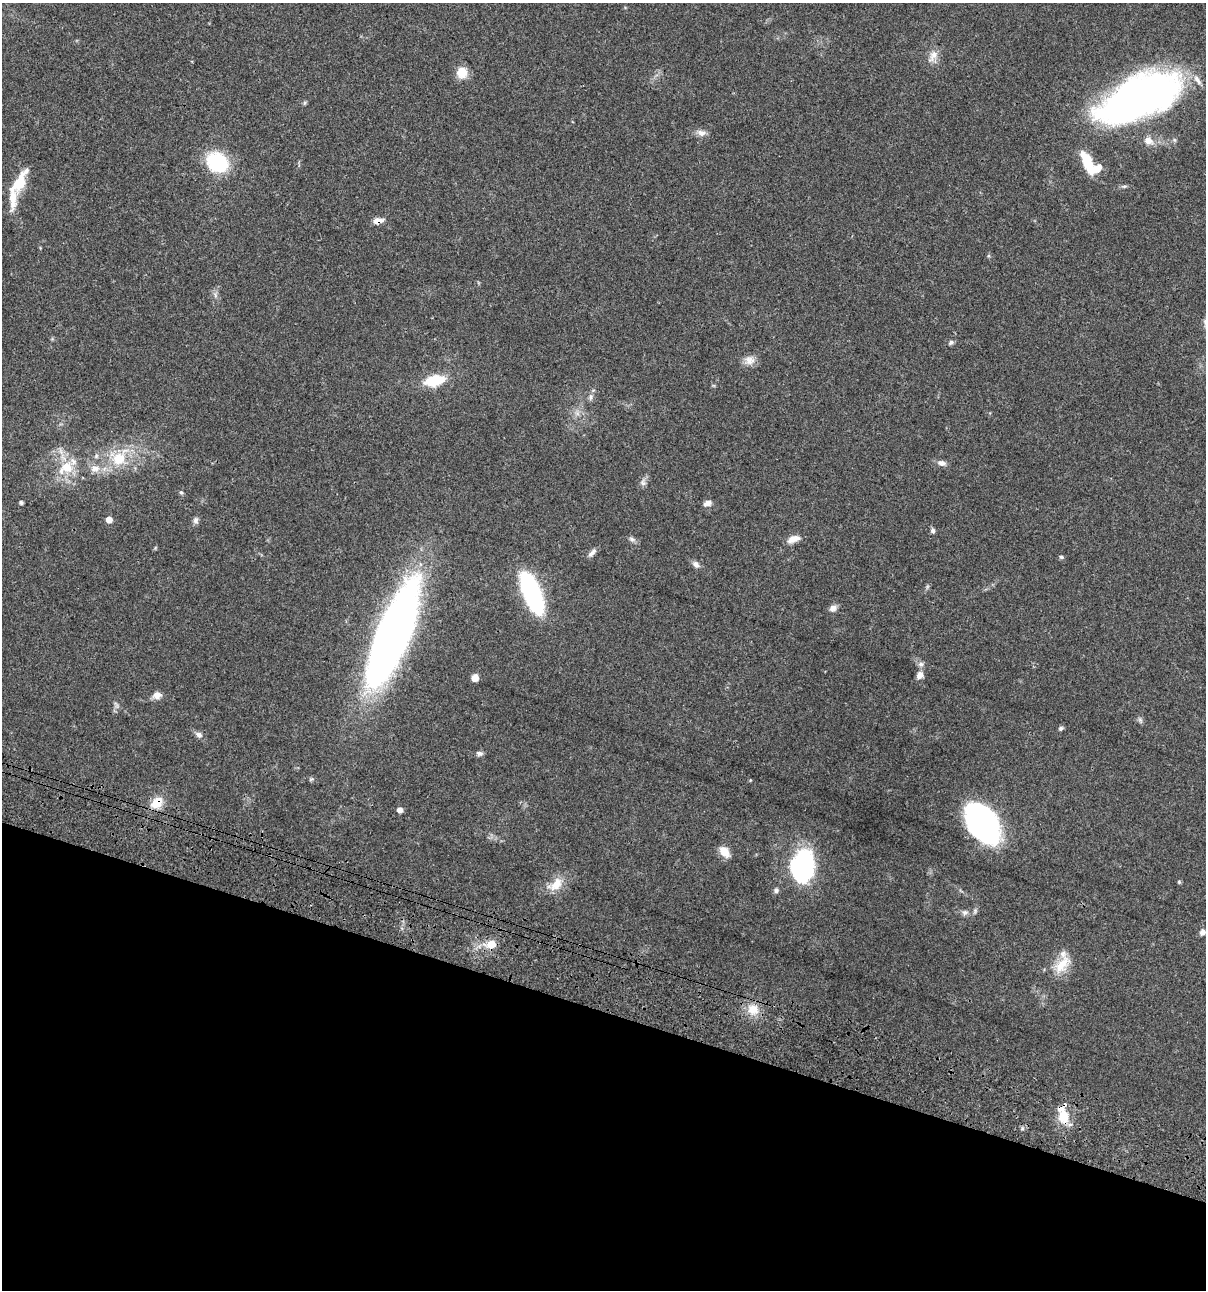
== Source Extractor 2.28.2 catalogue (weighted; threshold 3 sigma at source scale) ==
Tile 15 of 4 x 4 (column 3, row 4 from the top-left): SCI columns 2640-3843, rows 120-1407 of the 5404 x 5390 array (HDU 1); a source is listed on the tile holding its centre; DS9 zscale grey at full resolution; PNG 1208 x 1292 px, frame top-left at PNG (2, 3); no overlay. Shown black and unused: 22% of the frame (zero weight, under 3 of 4 exposures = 9% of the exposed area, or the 3 px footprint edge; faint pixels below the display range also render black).
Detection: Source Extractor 2.28.2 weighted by HDU 2 'WHT'; one run over the whole footprint, this tile lists its part. Background 0.0464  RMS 0.0055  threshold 0.0247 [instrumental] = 3 sigma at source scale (4.5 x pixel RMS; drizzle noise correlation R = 1.50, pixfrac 1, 0.05/0.05 arcsec/px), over >= 5 px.
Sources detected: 65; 1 cosmic-ray / hot-pixel residue — not listed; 5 inside a brighter listed object's ellipse — not listed separately; the other 59 listed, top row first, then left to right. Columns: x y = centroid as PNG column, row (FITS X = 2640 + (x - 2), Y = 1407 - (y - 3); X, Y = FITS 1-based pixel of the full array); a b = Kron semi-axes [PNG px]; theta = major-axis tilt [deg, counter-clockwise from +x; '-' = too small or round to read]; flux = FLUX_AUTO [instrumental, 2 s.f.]
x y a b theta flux
933 56 18 9 58 4.6
462 72 12 11 - 8
1140 97 83 37 25 240
305 103 6 4 89 0.73
702 133 13 8 -5 2.9
1148 140 9 8 - 4.4
217 162 19 16 -30 38
1088 163 27 9 -68 16
20 182 25 9 62 19
378 221 12 6 10 3.9
215 295 7 4 -72 1.1
1205 321 7 6 - 1.3
951 342 8 5 41 1.2
749 361 14 12 -7 4.2
434 380 15 8 13 24
591 397 10 5 80 1.6
119 458 29 18 48 19
941 463 12 7 -15 2.4
66 467 21 15 30 13
95 468 14 9 7 4.4
643 482 10 8 -63 1.9
181 492 6 5 - 0.8
21 502 4 3 - 1.3
707 503 9 6 15 2.5
109 520 5 5 - 5.1
196 520 9 6 85 1.7
933 531 7 5 -79 1.3
632 539 9 6 -39 1.4
793 539 15 7 17 4.6
592 553 14 6 48 2.2
1061 557 5 4 - 1.1
696 564 10 7 -45 2.1
532 593 28 10 -68 160
833 608 9 8 - 2.5
394 634 88 24 68 430
921 664 8 6 -3 1.6
920 675 9 8 - 3
475 678 6 6 - 4.4
157 695 11 9 5 3.4
116 705 11 4 -61 1.1
1140 720 8 5 -46 1.1
1061 728 6 5 - 1
199 735 9 6 -27 2.2
479 753 9 6 -8 1.6
157 803 15 11 41 8.8
400 810 5 4 - 3.5
983 823 38 23 -55 110
724 852 13 9 -51 6.1
802 866 26 18 79 88
1179 882 5 4 - 0.64
556 884 21 13 53 8.3
776 890 6 6 - 1.4
965 912 8 7 - 1.8
1202 932 7 6 - 2.2
491 944 6 6 - 11
1062 964 29 14 50 11
753 1009 16 15 - 8.5
1064 1117 20 14 -82 10
1022 1129 6 4 19 0.85
Overlapping masked pixels (flux is a lower limit): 4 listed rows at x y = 1140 97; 378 221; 157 803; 1064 1117
Isophote crosses this tile's border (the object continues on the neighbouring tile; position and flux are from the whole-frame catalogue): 1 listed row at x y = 1205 321